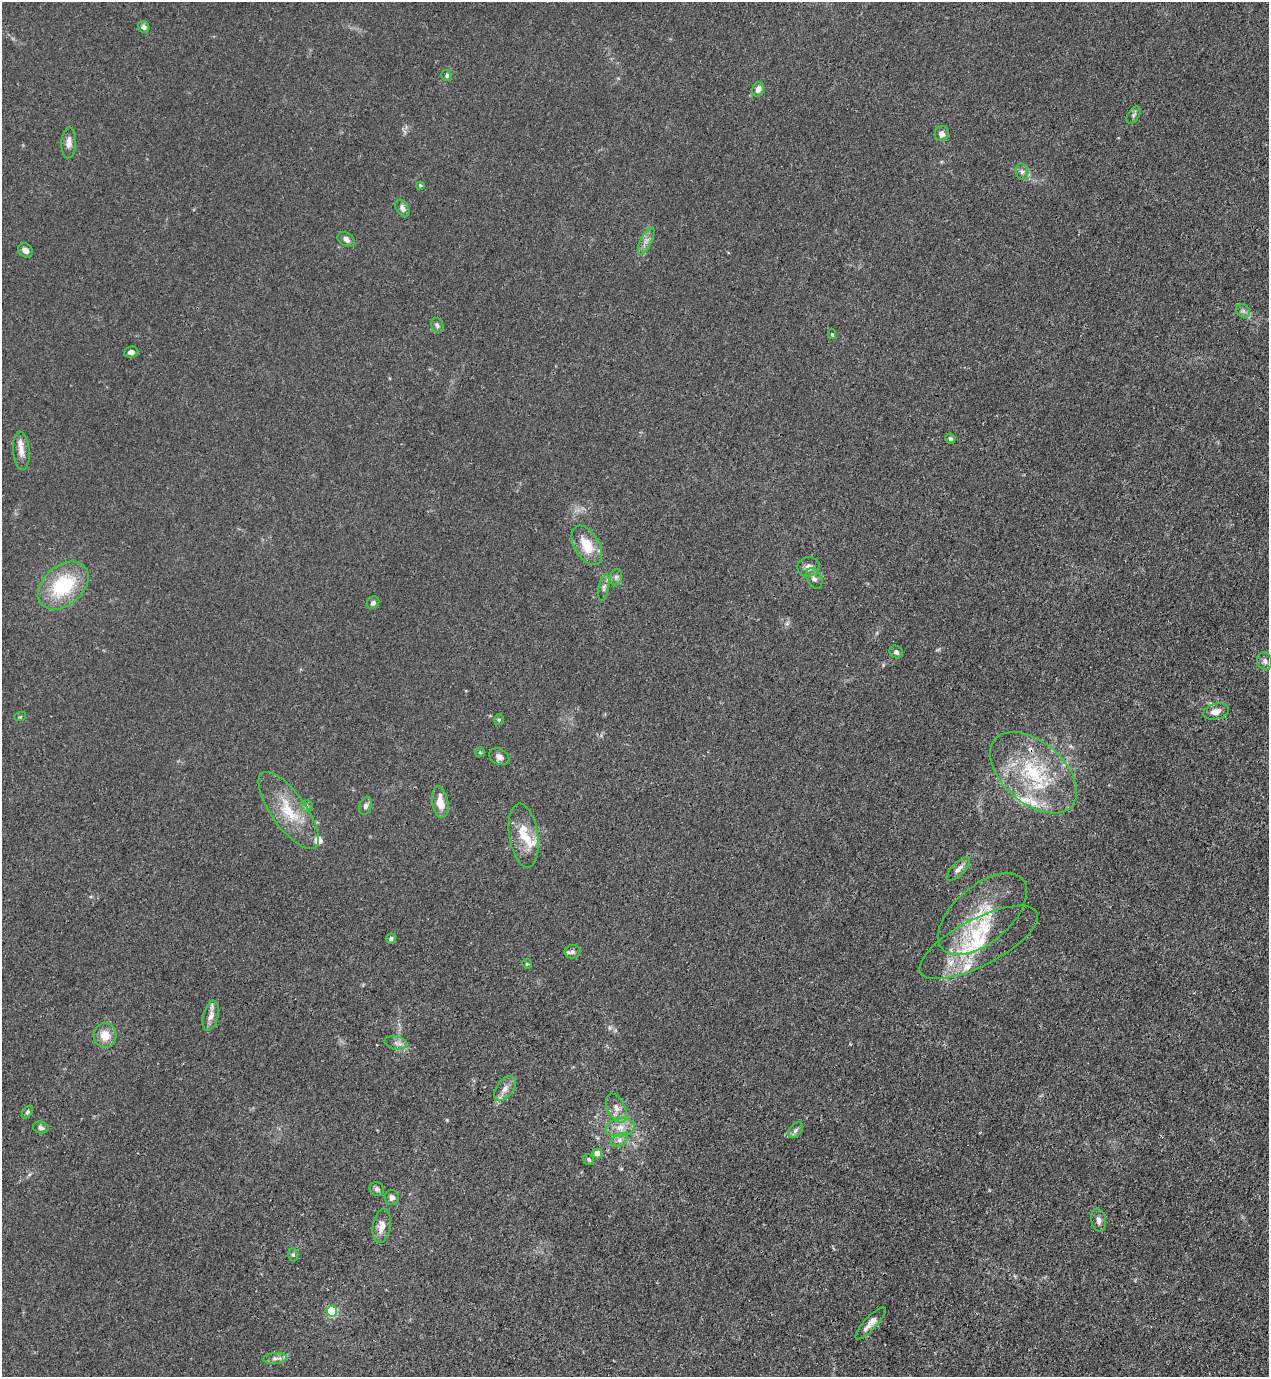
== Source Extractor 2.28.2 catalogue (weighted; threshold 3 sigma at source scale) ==
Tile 6 of 4 x 4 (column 2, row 2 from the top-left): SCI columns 1490-2756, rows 2794-4168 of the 5645 x 5584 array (HDU 1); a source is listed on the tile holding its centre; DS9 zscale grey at full resolution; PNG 1271 x 1379 px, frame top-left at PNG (2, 2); each listed source drawn as its Kron ellipse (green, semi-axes under 4 px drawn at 4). Shown black and unused: <1% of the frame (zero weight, under 3 of 4 exposures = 7% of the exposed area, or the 3 px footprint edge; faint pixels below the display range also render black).
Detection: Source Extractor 2.28.2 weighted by HDU 2 'WHT'; one run over the whole footprint, this tile lists its part. Background 0.0179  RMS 0.0025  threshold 0.0113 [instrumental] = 3 sigma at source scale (4.5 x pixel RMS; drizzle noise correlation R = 1.50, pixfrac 1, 0.05/0.05 arcsec/px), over >= 5 px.
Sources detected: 74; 1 cosmic-ray / hot-pixel residue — neither listed nor drawn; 9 inside a brighter listed object's ellipse — not listed separately; the other 64 listed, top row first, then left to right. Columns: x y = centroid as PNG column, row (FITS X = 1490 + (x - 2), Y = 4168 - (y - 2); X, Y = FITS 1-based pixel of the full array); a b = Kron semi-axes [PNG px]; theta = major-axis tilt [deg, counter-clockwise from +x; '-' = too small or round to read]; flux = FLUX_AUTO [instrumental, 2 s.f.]
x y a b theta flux
144 27 6 5 - 0.83
447 76 5 5 - 0.46
758 89 7 5 66 1.5
1134 115 10 5 57 0.66
941 133 7 7 - 1.4
69 143 15 7 87 1.6
1022 172 8 6 -75 0.79
420 185 3 3 - 0.55
402 208 9 6 -58 1.1
346 239 9 6 -34 1.2
646 241 15 5 63 1.4
26 250 8 6 -43 1.1
1243 311 7 6 - 0.68
437 325 7 6 - 0.66
832 334 5 4 - 0.35
131 352 7 5 8 0.9
950 439 5 5 - 0.57
21 451 19 8 -86 2.4
587 545 21 12 -60 5.8
809 567 11 9 9 1.6
616 577 8 6 77 0.75
814 578 11 7 -60 1.1
63 586 29 19 40 17
604 587 13 5 78 0.93
373 603 7 5 44 0.78
896 652 7 6 - 0.78
1265 661 9 7 -74 0.92
1216 712 13 8 14 2.3
20 717 6 3 18 0.3
499 720 5 4 - 0.36
480 752 5 4 - 0.3
499 757 10 8 -29 1.4
1033 773 51 30 -41 24
440 802 16 8 -81 3.7
306 806 6 6 - 0.6
366 806 9 6 69 0.82
289 811 46 17 -54 9.9
524 836 32 14 -81 6.5
958 869 15 6 45 1.4
982 914 53 28 41 15
391 938 5 5 - 0.52
979 942 66 23 28 17
572 952 8 6 7 0.74
527 964 5 4 - 0.28
211 1016 15 7 76 1.7
105 1035 12 11 - 3.8
396 1043 11 6 -13 1.1
505 1089 14 8 53 1.8
616 1108 15 8 -63 2
27 1112 7 4 52 0.51
620 1127 14 9 8 2.7
41 1128 8 6 -13 0.76
796 1130 9 5 50 0.76
619 1140 9 6 28 1.1
597 1154 5 4 - 4.3
589 1160 6 5 - 0.46
377 1189 7 6 - 0.67
392 1197 7 7 - 0.84
1099 1220 12 7 -80 1.3
382 1226 17 9 81 2.3
293 1255 6 5 - 0.49
332 1311 5 5 - 24
870 1323 21 6 47 1.9
275 1358 12 5 5 1
Overlapping masked pixels (flux is a lower limit): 1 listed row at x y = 979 942